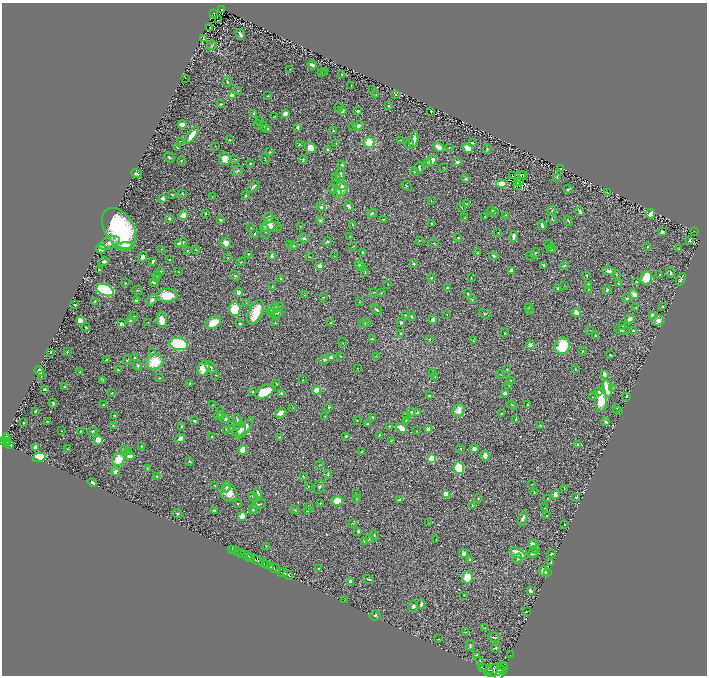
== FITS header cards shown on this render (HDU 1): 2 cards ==
NAXIS1  =                 1409
NAXIS2  =                 1347

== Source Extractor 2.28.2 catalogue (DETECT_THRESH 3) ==
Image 1409 x 1347 px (HDU 1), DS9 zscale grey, zoomed out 1/2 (1 PNG px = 2 x 2 image px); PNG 709 x 678 px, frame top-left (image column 1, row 1346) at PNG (2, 3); each listed source drawn as its Kron ellipse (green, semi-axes under 4 px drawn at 4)
Background 0.637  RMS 0.015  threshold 0.0437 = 3 sigma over >= 5 px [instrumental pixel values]
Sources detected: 702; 52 cannot appear on this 1/2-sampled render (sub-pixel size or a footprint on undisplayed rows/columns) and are neither listed nor drawn; of the other 650, the 500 brightest by FLUX_AUTO listed and drawn (150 fainter detections omitted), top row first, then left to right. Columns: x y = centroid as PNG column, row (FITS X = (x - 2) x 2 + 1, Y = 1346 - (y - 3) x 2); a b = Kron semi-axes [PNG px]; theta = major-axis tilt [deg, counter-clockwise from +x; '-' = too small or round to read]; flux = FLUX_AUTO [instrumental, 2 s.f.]
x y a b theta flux
221 9 4 2 - 120
214 14 4 3 - 180
218 20 2 1 - 4.7
209 28 2 1 - 1.5
240 34 5 2 - 9.6
204 39 4 3 - 2.8
212 46 5 3 - 3.2
312 65 4 2 - 14
290 70 3 2 - 1.3
325 71 3 2 - 1.3
321 72 3 2 - 1.4
342 74 4 2 - 2.8
185 78 2 1 - 1.5
227 82 5 3 - 4.2
351 85 2 1 - 1.4
373 90 2 2 - 2.6
238 91 4 2 - 2.1
232 95 3 2 - 51
376 95 3 2 - 1.7
395 95 3 3 - 3.3
268 96 2 2 - 2.2
221 104 3 2 - 4.9
388 106 3 2 - 2.8
339 107 5 3 - 2.6
342 111 3 3 - 23
358 111 4 3 - 6.7
431 111 2 2 - 4.8
254 113 3 2 - 5
285 113 4 3 - 26
274 116 3 2 - 1.4
259 121 2 2 - 1.3
182 124 4 3 - 34
258 124 2 1 - 1.2
263 126 4 3 - 2.2
353 126 4 3 - 3
359 126 5 4 - 12
297 127 3 2 - 5
267 128 3 2 - 6.7
333 131 2 2 - 9.2
192 135 10 4 55 50
230 140 3 2 - 2.2
400 140 3 1 - 1.7
414 140 8 3 79 32
180 141 2 2 - 1.3
369 142 5 5 - 73
336 143 3 2 - 1.4
472 143 3 2 - 4.8
409 144 5 3 - 4
299 145 4 2 - 2.4
215 146 3 2 - 1.6
439 147 6 3 -28 40
177 148 3 2 - 2.5
310 148 6 5 - 37
449 148 3 2 - 1.7
468 148 5 4 - 36
487 149 4 2 - 2.4
328 150 3 3 - 6.7
270 152 4 3 - 2.7
169 157 6 4 -50 5.2
225 159 6 6 - 28
235 159 3 2 - 1.7
265 159 5 2 - 1.6
303 160 4 3 - 2.8
181 161 3 2 - 1.9
432 161 6 4 52 31
427 162 4 3 - 2.7
457 162 3 3 - 15
250 163 2 2 - 7.2
342 165 3 3 - 6.4
444 167 3 1 - 1.4
419 168 6 3 -83 4.9
561 168 3 2 - 2.3
237 171 6 4 36 6.2
414 171 3 2 - 2.9
136 173 5 3 - 4.9
521 174 2 1 - 2.8
340 175 7 4 84 11
523 175 2 2 - 2.6
513 176 2 1 - 1.3
336 177 4 3 - 3.1
557 177 4 2 - 3.1
465 179 4 3 - 4.6
520 182 2 1 - 1.3
518 183 2 1 - 1.6
502 184 5 3 - 59
342 185 4 4 - 5.4
517 185 2 1 - 1.4
407 186 5 2 - 2.6
253 187 7 2 43 8.6
333 189 4 4 - 5
341 189 7 6 - 32
568 189 4 2 - 5.1
607 192 3 2 - 1.6
182 193 3 2 - 2.8
338 193 5 4 - 6.7
172 195 4 2 - 2.3
212 196 3 1 - 1.5
246 196 3 3 - 3.2
163 199 3 3 - 7
431 201 4 2 - 1.9
466 204 4 3 - 2.7
349 206 5 3 - 8.3
321 207 5 4 - 7.2
462 208 5 2 - 1.8
492 210 2 2 - 5.3
552 210 4 3 - 3.8
580 211 5 2 - 7.5
372 213 5 4 - 5.2
494 213 3 2 - 1.5
206 214 2 2 - 2.3
650 214 4 4 - 19
183 215 5 4 - 29
505 215 3 3 - 2.3
269 217 5 4 - 11
485 217 4 2 - 2.1
169 218 3 3 - 4.2
465 218 4 2 - 1.4
383 219 3 2 - 2.8
552 219 5 3 - 2.9
220 220 3 3 - 9.2
320 220 4 2 - 3.5
568 221 5 2 - 3.9
432 223 3 3 - 3.4
270 225 10 6 27 30
352 225 2 2 - 1.5
542 225 4 2 - 9.1
300 226 3 2 - 1.3
272 227 10 5 1 16
119 228 22 14 -58 420
251 228 3 2 - 2.5
265 231 8 4 -82 5.7
694 231 2 1 - 1.5
662 232 4 3 - 7
498 233 3 3 - 2
255 234 4 2 - 3.4
350 236 3 2 - 1.3
514 236 5 3 - 10
304 238 5 4 - 7
458 238 3 2 - 3.1
419 240 3 2 - 1.4
690 240 4 3 - 4.4
327 242 4 3 - 4.3
109 243 11 6 23 18
181 243 6 4 14 9.8
226 243 5 5 - 18
434 243 5 2 - 2.8
178 244 4 3 - 5.6
289 245 3 2 - 1.8
549 245 4 3 - 3.6
125 246 9 4 2 87
293 246 3 3 - 2.5
352 247 3 2 - 1.9
647 247 2 2 - 3.3
101 249 5 5 - 19
161 249 3 2 - 1.9
551 249 3 2 - 6.7
678 249 3 2 - 4
187 250 3 3 - 1.9
195 250 4 2 - 2.3
553 250 3 3 - 8.9
363 253 3 2 - 3.2
478 253 4 3 - 2.4
535 253 5 3 - 3.5
248 254 4 3 - 2.5
272 256 3 3 - 8.9
334 256 2 2 - 1.5
494 256 4 3 - 5.8
531 256 4 2 - 1.7
142 257 5 4 - 13
309 257 2 2 - 2
228 258 3 3 - 2
169 260 2 2 - 2
153 261 4 2 - 7.3
104 262 5 3 - 7.1
241 262 5 3 - 2.8
360 264 5 4 - 4.3
414 264 4 3 - 5.3
544 265 3 2 - 5.6
564 265 4 3 - 3.9
320 266 3 3 - 23
361 267 4 4 - 21
99 270 4 2 - 2
512 270 4 2 - 14
609 271 6 3 -11 16
160 272 4 3 - 6.4
178 272 3 2 - 1.7
365 272 4 2 - 1.9
670 273 5 3 - 6.7
616 274 3 3 - 2.7
157 275 4 3 - 2.7
586 275 2 2 - 3.2
660 275 3 2 - 2.4
235 276 5 4 - 5.9
157 278 4 2 - 1.4
280 278 2 2 - 6.9
432 278 3 3 - 3.7
471 278 2 1 - 1.7
647 278 7 5 66 91
681 279 7 3 62 7.5
154 282 4 3 - 6.1
637 282 4 3 - 4
125 283 2 2 - 1.9
388 284 4 2 - 1.5
618 284 4 2 - 4.3
565 286 3 2 - 1.4
589 286 3 3 - 19
272 287 3 2 - 2.7
447 288 4 3 - 8.1
558 288 2 2 - 4.9
588 289 3 2 - 1.9
105 290 9 5 -23 520
137 290 5 1 - 2
607 290 4 3 - 5.2
239 292 5 4 - 14
374 292 4 2 - 1.4
381 293 3 2 - 1.5
468 294 3 2 - 3.4
634 294 5 4 - 23
167 295 10 6 4 77
305 295 3 2 - 1.8
324 297 4 2 - 2.7
627 298 3 3 - 4.5
137 300 3 2 - 7.9
152 300 6 4 49 10
472 300 3 3 - 2
95 301 4 3 - 3.9
359 302 3 2 - 2.1
246 303 3 2 - 1.7
75 305 2 2 - 3.3
279 307 5 3 - 2.9
663 307 3 2 - 5.4
529 308 4 2 - 1.7
636 308 3 3 - 1.6
235 309 7 5 -88 110
273 309 7 4 36 9.1
377 310 6 3 -38 5.9
529 311 2 2 - 1.3
255 312 13 6 64 91
271 313 4 3 - 6
277 313 6 3 17 4
577 313 4 3 - 29
447 314 2 1 - 1.7
485 314 6 4 -30 3.3
405 315 3 3 - 2.5
652 315 3 2 - 15
134 316 4 2 - 2
411 316 4 2 - 2.7
630 319 5 4 - 14
80 320 4 3 - 42
131 320 3 3 - 27
162 320 8 5 -79 36
433 320 3 3 - 15
658 321 6 5 - 12
148 322 2 1 - 1.6
366 322 4 3 - 3.5
401 322 2 2 - 9.4
213 323 8 5 24 54
275 323 3 3 - 2
330 323 2 2 - 2.2
121 324 4 3 - 9
240 324 3 2 - 8
363 324 3 2 - 1.4
623 326 3 3 - 1.7
86 327 4 2 - 3.3
590 330 2 1 - 1.5
622 330 8 4 -7 7.4
633 331 3 3 - 9.5
401 333 2 2 - 9.5
505 333 2 2 - 1.7
595 335 2 2 - 2.9
372 339 4 2 - 7.7
430 339 4 3 - 2.2
473 341 4 3 - 1.7
343 343 5 2 - 2.1
178 344 10 6 -11 260
530 345 4 4 - 11
562 346 8 7 - 130
582 351 4 3 - 2
51 352 3 2 - 5.3
67 352 2 2 - 2.8
152 352 3 2 - 2.1
610 355 3 2 - 2.6
341 356 3 2 - 1.6
376 356 3 2 - 1.4
135 357 2 2 - 3
331 357 4 4 - 12
107 359 3 2 - 1.8
127 360 5 3 - 3
324 360 5 4 - 4.8
155 362 9 7 17 96
138 365 5 4 - 5.5
211 367 7 3 -45 4.4
203 368 7 5 63 56
357 368 3 2 - 1.3
507 369 3 3 - 2.1
575 369 4 3 - 2.7
118 370 4 3 - 4.8
39 371 5 3 - 28
80 371 3 2 - 2
432 372 3 2 - 1.4
500 374 4 2 - 1.3
604 374 3 3 - 17
41 375 4 2 - 3.5
216 375 3 3 - 2
435 376 2 2 - 1.3
159 378 3 2 - 2.2
103 380 4 2 - 1.4
303 380 3 2 - 1.6
510 381 2 2 - 2.1
190 383 3 3 - 3.3
276 384 3 2 - 2.3
509 386 3 2 - 1.3
65 387 3 2 - 3.5
607 388 8 4 -80 90
613 388 3 3 - 2.5
45 389 3 2 - 3.8
317 390 4 4 - 100
253 391 3 2 - 2.1
265 392 10 6 28 100
599 392 4 2 - 4.8
112 393 2 2 - 2.8
281 393 2 2 - 12
505 393 3 3 - 15
429 396 2 2 - 2.9
627 396 3 2 - 4.9
592 397 2 1 - 1.3
601 400 12 6 88 79
53 403 4 3 - 6.4
528 404 3 2 - 2.7
103 405 3 2 - 3.7
212 405 3 2 - 1.6
512 405 5 2 - 2.4
329 407 3 3 - 3
293 408 4 1 - 1.3
617 408 2 2 - 1.8
458 410 7 5 57 31
35 411 3 2 - 3.3
619 411 3 2 - 1.3
411 412 4 3 - 12
280 413 6 4 31 22
418 413 4 3 - 11
219 414 6 3 67 4.5
501 414 3 3 - 1.9
115 415 2 2 - 2.4
221 416 4 3 - 3.3
325 416 3 2 - 1.8
406 416 2 2 - 4.1
373 417 2 2 - 4.4
225 419 4 3 - 7.9
516 419 4 2 - 2.1
237 420 6 3 -79 5.3
357 420 3 2 - 1.5
406 420 3 2 - 1.6
47 421 3 1 - 1.8
194 421 3 2 - 5.2
606 422 4 3 - 6.3
24 423 3 2 - 3.3
368 424 2 2 - 8.4
113 425 3 3 - 2.5
181 426 4 3 - 4.3
389 426 3 3 - 3
540 426 4 3 - 2.3
231 428 4 2 - 2.2
244 428 13 4 53 22
401 428 6 3 -33 46
239 429 8 6 59 25
428 429 2 2 - 25
226 430 4 3 - 2.9
61 431 2 1 - 1.4
80 431 2 2 - 2.2
93 431 5 3 - 4.9
417 431 3 2 - 1.5
379 435 4 3 - 4.2
346 436 2 2 - 4
212 437 2 2 - 3.9
279 437 2 2 - 1.9
180 438 5 4 - 23
6 439 6 4 -81 770
98 440 4 4 - 38
391 440 3 3 - 2.3
3 441 3 2 - 440
7 442 2 1 - 75
7 444 2 2 - 140
578 444 3 2 - 2
10 445 3 2 - 280
141 446 3 3 - 2.4
35 447 4 3 - 8.4
460 448 2 2 - 2.7
474 448 4 4 - 9.7
67 449 2 1 - 2
124 449 2 2 - 12
243 450 5 4 - 61
129 451 4 3 - 2.6
362 451 3 1 - 1.4
485 455 5 4 - 15
130 456 5 4 - 21
39 457 6 4 14 230
118 459 6 6 - 60
432 459 4 4 - 64
189 461 3 2 - 2.5
319 465 4 1 - 1.2
147 468 3 3 - 2.8
459 468 6 5 - 160
115 471 4 3 - 13
328 474 4 3 - 4.1
157 476 3 2 - 2.4
303 477 4 2 - 2
93 483 4 3 - 8.6
532 484 3 1 - 1.4
215 486 4 2 - 2.5
308 486 3 2 - 2
227 487 5 4 - 9.4
319 487 7 5 74 5.6
564 489 3 1 - 1.9
534 492 3 2 - 2.6
229 493 9 8 - 37
258 493 5 3 - 8.1
356 494 2 2 - 1.9
446 494 4 4 - 42
555 494 3 3 - 20
253 496 4 3 - 2.5
576 497 4 3 - 4.1
478 498 2 2 - 2.1
548 498 2 2 - 1.7
357 499 4 2 - 1.8
400 500 3 3 - 11
337 501 6 4 4 57
238 503 2 2 - 1.9
320 503 2 2 - 2.4
259 504 8 3 20 5.3
309 506 3 2 - 2.4
472 506 4 3 - 4
545 508 3 2 - 1.9
253 509 5 3 - 5.6
214 510 4 3 - 3.9
295 510 4 3 - 3.2
307 511 4 3 - 5.2
177 514 5 3 - 3.8
242 516 5 4 - 33
547 516 2 2 - 2.6
523 518 8 4 71 11
353 523 3 3 - 2.1
429 523 2 2 - 1.3
564 524 2 1 - 1.8
358 531 4 3 - 5
374 535 5 2 - 2.4
369 539 4 2 - 2.6
436 540 2 1 - 1.4
364 542 3 3 - 2.9
533 545 4 3 - 26
266 546 3 2 - 1.3
232 549 2 1 - 17
535 549 3 3 - 2.9
234 550 2 1 - 48
238 552 2 1 - 120
464 553 5 4 - 14
518 553 8 4 -28 63
533 553 5 3 - 7.4
242 554 3 2 - 190
551 554 5 3 - 5.1
247 556 5 2 - 740
251 558 2 2 - 290
518 559 5 4 - 3.6
257 560 6 2 -26 1500
469 560 4 3 - 3.7
551 562 2 2 - 2.1
263 563 4 3 - 900
267 565 3 2 - 410
271 567 3 2 - 470
275 569 6 3 -26 370
319 569 2 2 - 9.3
544 571 5 4 - 18
282 572 6 2 -25 760
547 573 3 2 - 1.4
288 575 5 2 - 1000
468 577 6 5 - 110
369 579 5 2 - 6.8
351 581 3 3 - 12
530 591 3 3 - 11
464 595 2 1 - 1.5
344 600 3 2 - 1.3
421 604 4 3 - 10
413 606 5 5 - 9.1
526 611 3 2 - 1.3
375 615 5 5 - 6.6
485 628 3 2 - 1.7
465 632 2 2 - 1.3
494 637 6 2 -10 6
438 639 3 2 - 1.7
470 646 5 3 - 4.7
496 648 4 3 - 3.6
477 655 4 3 - 8
510 655 2 1 - 13
480 661 3 2 - 2.3
503 666 3 2 - 210
483 668 5 1 - 590
500 668 4 2 - 710
487 669 7 2 -24 860
494 670 10 6 12 3800
501 672 11 3 61 2400
At the frame edge (FLAGS 8, measured only in part): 1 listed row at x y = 3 441
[150 fainter detections neither listed nor drawn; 52 sub-pixel or undisplayed-footprint detections neither listed nor drawn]